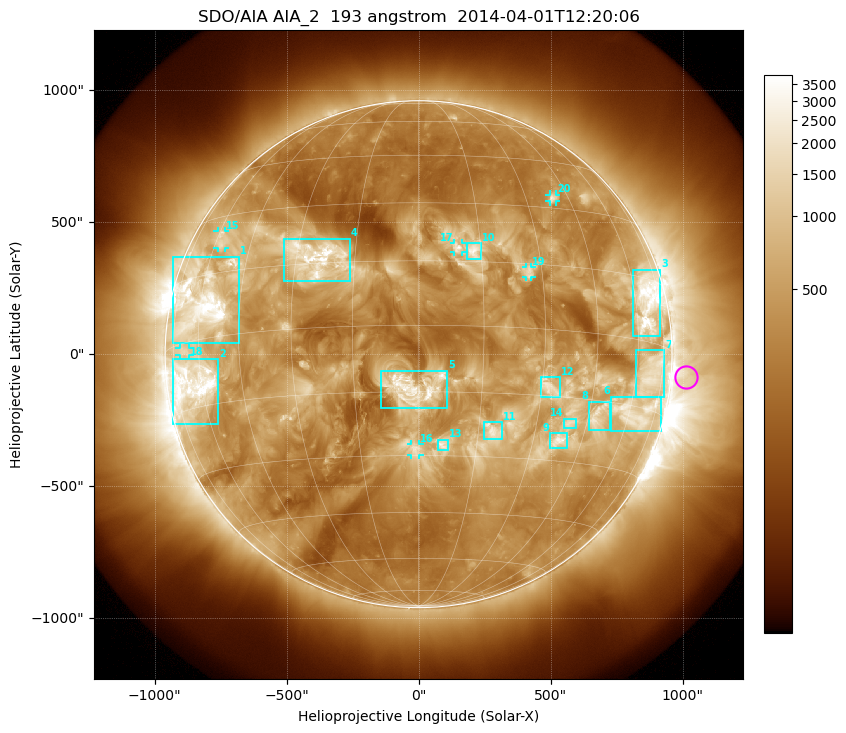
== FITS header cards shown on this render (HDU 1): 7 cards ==
TELESCOP= 'SDO/AIA'
INSTRUME= 'AIA_2'
WAVELNTH=                  193
WAVEUNIT= 'angstrom'
DATE-OBS= '2014-04-01T12:20:06.84'
CTYPE1  = 'HPLN-TAN'
CTYPE2  = 'HPLT-TAN'

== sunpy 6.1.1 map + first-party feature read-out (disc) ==
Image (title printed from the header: SDO/AIA AIA_2  193 angstrom  2014-04-01T12:20:06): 1024 x 1024 px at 2.4 arcsec/px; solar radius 960 arcsec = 400 px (full disc in frame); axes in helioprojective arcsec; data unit not stated in the header (colour bar unlabelled)
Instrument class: DISC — disc imager (sunpy class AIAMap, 193 A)
Bright regions (active regions / flare kernels): reference = the median radial profile (limb darkening/brightening removed); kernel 9 px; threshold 5 sigma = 958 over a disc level ~342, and >= 1.15x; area >= 12 px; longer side >= 10 px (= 24 arcsec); searched inside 0.97 R_sun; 26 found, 20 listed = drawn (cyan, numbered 1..; 6 of them under ~33 arcsec drawn as corner ticks so the feature stays visible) (cap 20 boxes per figure: the strongest are kept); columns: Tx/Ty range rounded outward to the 5 arcsec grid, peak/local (2 s.f.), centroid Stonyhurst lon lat
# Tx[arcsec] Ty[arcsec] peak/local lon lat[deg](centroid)
1 -930..-680 40..370 17 -60 +8
2 -930..-755 -270..-20 20 -64 -10
3 810..915 65..320 13 +66 +9
4 -510..-260 275..440 8.5 -25 +17
5 -145..110 -205..-60 10 -1 -14
6 730..920 -290..-160 7.9 +63 -16
7 825..930 -160..15 6.5 +68 -7
8 645..725 -290..-180 6.5 +48 -18
9 500..565 -355..-300 7.5 +38 -25
10 185..235 360..420 5.7 +13 +18
11 250..315 -325..-255 4.7 +19 -24
12 465..535 -160..-85 4.1 +32 -13
13 70..110 -365..-325 5.2 +6 -27
14 550..600 -280..-245 4.9 +40 -21
15 -760..-735 400..465 4.7 -58 +23
16 -30..5 -385..-340 4 -1 -28
17 135..165 385..420 4.8 +9 +18
18 -905..-865 -5..25 4.2 -67 -2
19 405..430 290..330 3.9 +27 +13
20 495..520 575..605 6.2 +39 +33
Off-limb structures (1.02-1.3 R_sun): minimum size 162 px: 3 found; the strongest spans PA ~220..310 deg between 1.02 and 1.3 R_sun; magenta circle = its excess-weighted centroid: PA ~265 deg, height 1.06 R_sun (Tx ~1010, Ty ~-85 arcsec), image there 3.1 x the reference